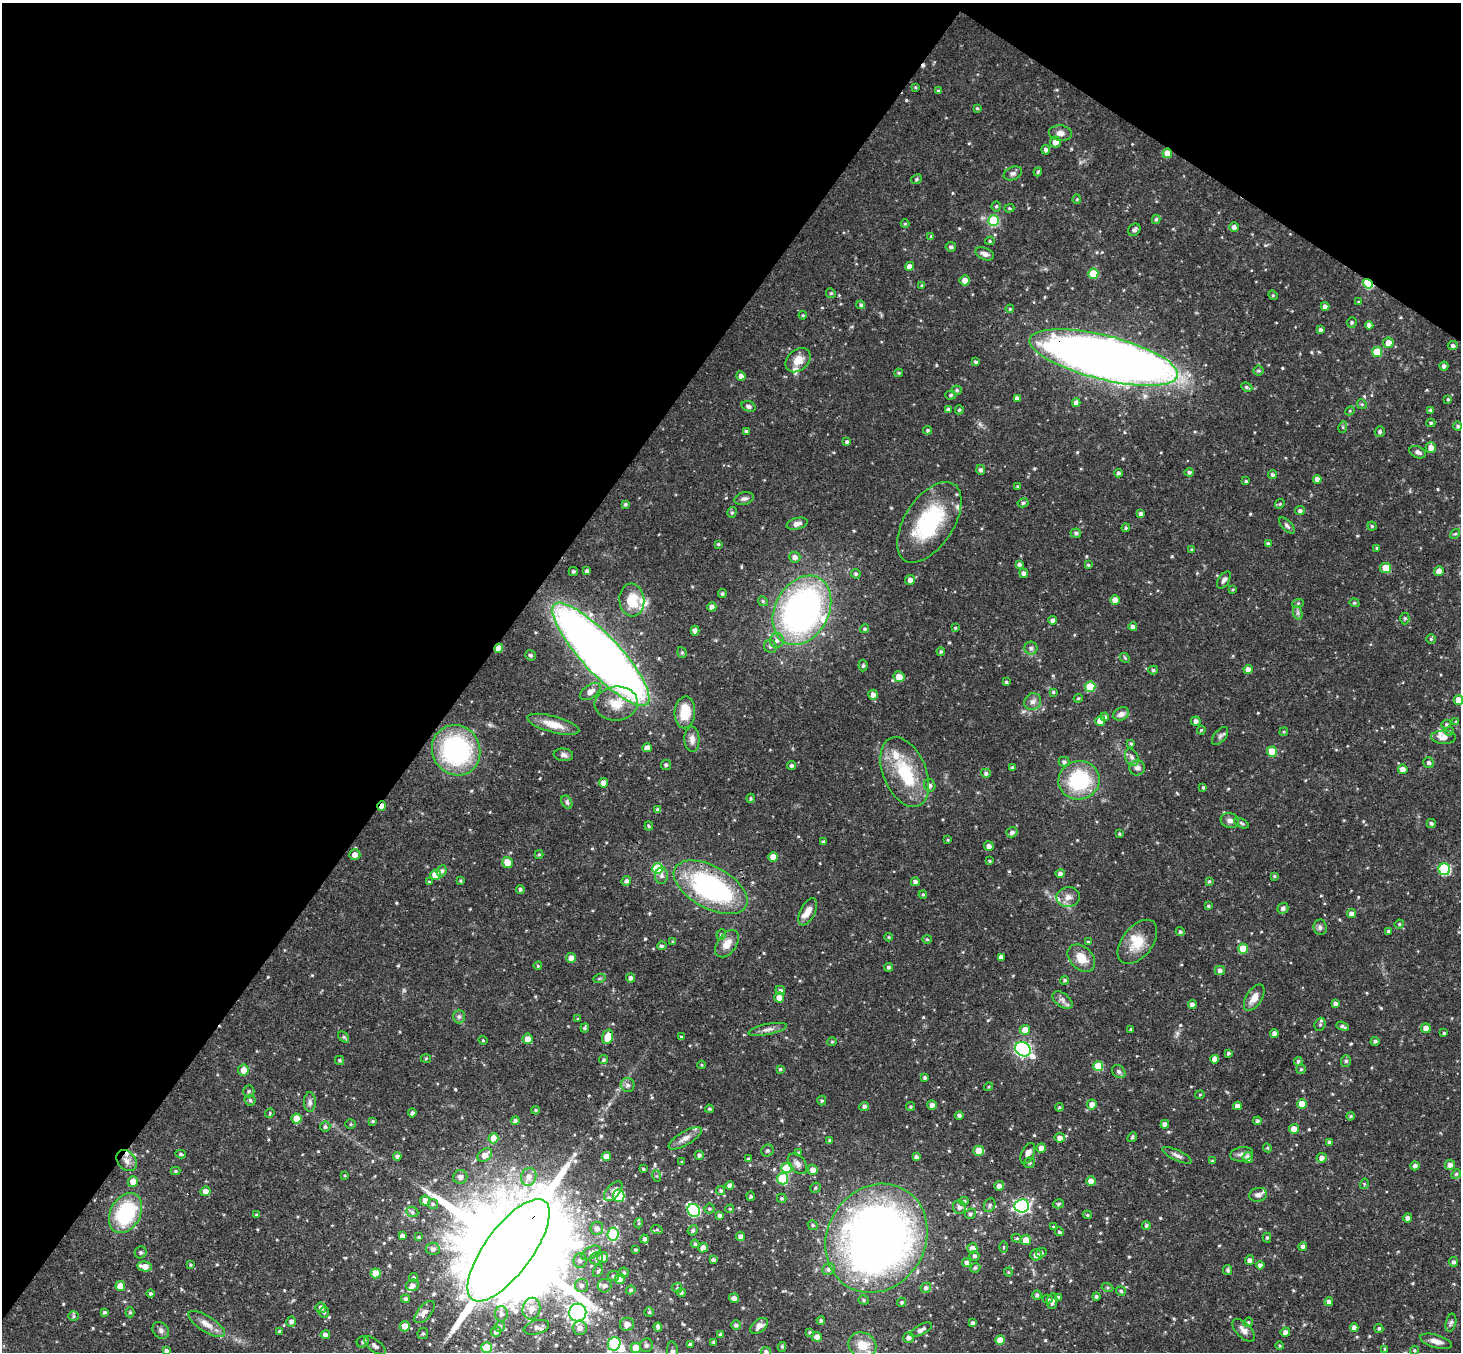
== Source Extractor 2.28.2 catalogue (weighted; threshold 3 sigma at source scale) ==
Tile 2 of 4 x 4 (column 2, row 1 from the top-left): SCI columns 1501-2959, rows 4387-5736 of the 5915 x 5936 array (HDU 1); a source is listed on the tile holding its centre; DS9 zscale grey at full resolution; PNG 1463 x 1354 px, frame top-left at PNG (2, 3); each listed source drawn as its Kron ellipse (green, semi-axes under 4 px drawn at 4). Shown black and unused: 37% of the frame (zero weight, under 3 of 4 exposures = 6% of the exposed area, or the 3 px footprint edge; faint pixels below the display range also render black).
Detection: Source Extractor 2.28.2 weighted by HDU 2 'WHT'; one run over the whole footprint, this tile lists its part. Background 0.0638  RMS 0.0039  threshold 0.0177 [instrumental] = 3 sigma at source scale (4.5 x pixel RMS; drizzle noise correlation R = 1.50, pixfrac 1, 0.05/0.05 arcsec/px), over >= 5 px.
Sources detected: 597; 1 too faint to see at this stretch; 2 inside a brighter object's white glare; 3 cosmic-ray / hot-pixel residue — neither listed nor drawn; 19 inside a brighter listed object's ellipse — not listed separately; of the other 572, all 500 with FLUX_AUTO >= 0.418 (the completeness limit of this list) listed and drawn (72 fainter detections not listed), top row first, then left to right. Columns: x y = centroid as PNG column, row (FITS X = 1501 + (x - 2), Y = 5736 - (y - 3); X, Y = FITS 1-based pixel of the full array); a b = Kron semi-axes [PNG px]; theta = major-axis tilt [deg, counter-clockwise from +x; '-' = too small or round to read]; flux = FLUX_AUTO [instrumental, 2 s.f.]
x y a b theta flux
915 87 4 3 - 0.45
938 91 4 3 - 0.64
977 108 4 3 - 0.52
1060 133 11 7 -6 2.3
1055 142 5 5 - 2.5
1046 150 5 4 - 1.2
1167 153 5 4 - 4.5
1038 172 4 3 - 0.55
1013 173 9 6 23 1.3
916 179 5 4 - 0.65
1077 199 5 4 - 0.47
996 206 5 4 - 0.66
1009 208 5 4 - 0.48
1156 219 4 4 - 0.75
994 221 5 5 - 24
905 224 4 4 - 0.43
1234 227 4 4 - 1.6
1134 230 6 5 - 1.2
931 236 4 4 - 0.44
990 241 5 4 - 0.51
951 247 5 4 - 0.98
985 254 10 5 -22 1.7
910 266 4 4 - 2.5
1093 274 5 5 - 12
965 280 5 5 - 2.7
1368 284 5 4 - 22
922 285 4 4 - 0.49
831 293 5 4 - 0.57
1273 295 5 4 - 0.54
1359 302 4 3 - 0.5
861 305 4 4 - 0.9
1325 306 4 4 - 1.6
1010 309 4 3 - 0.43
803 315 4 4 - 0.44
1352 322 5 5 - 0.58
1369 325 4 4 - 1.8
1320 330 4 3 - 0.96
1388 343 5 5 - 3.2
1453 346 5 4 - 1
1377 352 5 5 - 11
1104 357 76 22 -14 580
798 360 14 10 43 5.3
976 362 4 4 - 0.8
1444 366 4 4 - 1.3
1259 371 5 5 - 0.69
899 373 4 3 - 0.54
741 376 4 4 - 1.6
1247 387 6 3 -26 0.76
957 390 5 4 - 0.7
951 395 5 4 - 0.75
1017 398 4 4 - 1.4
1448 399 4 3 - 0.46
1076 403 4 4 - 1.6
1362 404 5 4 - 0.53
749 406 7 5 -19 0.96
948 409 4 4 - 0.56
959 410 5 4 - 0.65
1430 410 4 4 - 0.73
1350 411 5 4 - 0.45
1431 423 4 4 - 0.6
1458 426 4 4 - 0.79
1343 427 6 3 73 0.46
927 430 4 4 - 0.67
746 431 4 4 - 0.81
1380 432 5 5 - 0.96
847 442 4 3 - 0.92
1431 448 5 5 - 2.8
1418 452 8 5 -23 1.3
981 470 5 4 - 1.1
1189 472 4 4 - 0.91
1118 473 4 4 - 0.99
1272 475 4 4 - 0.87
1317 479 4 4 - 1.9
1246 481 3 3 - 0.49
1018 487 4 3 - 0.6
744 498 10 6 14 1.4
1023 503 5 4 - 0.78
625 504 4 4 - 0.74
1280 504 5 4 - 0.5
1300 511 5 4 - 0.88
732 512 5 4 - 0.73
1141 514 4 4 - 1.1
929 522 45 24 57 33
797 524 11 5 14 1.9
1287 526 10 5 -48 1
1372 526 4 4 - 0.54
1126 528 4 3 - 0.57
1076 533 5 4 - 0.97
1455 534 5 4 - 0.5
718 544 4 3 - 0.53
1268 544 4 4 - 0.9
1377 548 4 4 - 0.63
1191 549 3 2 - 0.42
795 557 5 5 - 2
1019 564 4 3 - 0.97
1088 565 4 4 - 0.63
1386 568 5 5 - 5.8
573 571 4 4 - 0.77
587 571 4 3 - 1
1439 571 5 4 - 2.2
1023 573 5 4 - 1.3
856 574 5 4 - 0.8
910 580 5 4 - 1.8
1224 580 9 5 56 1.3
1233 589 4 3 - 0.42
722 594 4 4 - 0.78
632 600 16 12 -84 11
1115 600 5 4 - 3
763 601 5 4 - 0.6
1298 603 6 3 19 0.5
1354 603 5 4 - 0.57
712 607 4 4 - 1.8
802 610 37 26 62 140
1298 613 7 4 -72 0.89
1405 618 6 4 -89 0.64
1053 620 4 4 - 1.4
1133 627 4 4 - 1.4
955 628 3 3 - 0.44
865 629 4 4 - 0.71
695 631 5 4 - 1.5
1431 639 5 5 - 0.59
777 640 7 7 - 1.6
770 646 7 6 - 1
499 648 4 4 - 3.7
1031 648 6 6 - 1.2
682 652 5 4 - 0.62
941 652 4 4 - 0.7
601 654 68 19 -47 510
530 655 5 5 - 0.68
1125 658 5 4 - 0.49
863 665 6 4 85 0.72
1248 669 4 4 - 2.4
1153 670 5 4 - 0.67
899 677 5 5 - 4.1
1006 682 3 3 - 0.62
1090 687 5 5 - 16
590 691 12 6 34 3.1
1053 692 4 4 - 0.51
873 695 5 5 - 2
1078 698 4 4 - 0.49
1458 700 5 4 - 5.6
1033 702 9 8 - 1.7
616 703 22 17 5 8.2
685 712 16 10 87 9.1
1121 714 8 6 26 2.2
1105 717 4 4 - 0.95
1100 721 5 5 - 3
1196 721 4 4 - 1.5
1456 722 4 4 - 0.58
553 724 27 8 -15 5.8
1446 724 5 4 - 0.52
1201 730 4 3 - 0.42
1449 731 5 4 - 0.49
1284 732 4 4 - 0.45
1220 736 10 5 50 1.1
1443 737 12 6 -3 2.8
692 739 13 7 -87 2.3
1131 744 3 3 - 0.49
647 748 4 4 - 2.7
456 750 26 23 -59 58
1272 752 5 5 - 7.6
563 755 9 6 -6 1.4
1132 757 9 6 -66 1.4
1064 762 5 5 - 0.95
1428 763 5 5 - 1.1
666 765 5 5 - 0.66
791 765 4 4 - 0.87
1012 768 4 3 - 0.85
1137 768 8 7 - 1.8
1403 769 5 4 - 2.4
905 772 37 21 -67 22
986 773 5 4 - 1.1
1079 780 20 19 - 28
604 783 4 4 - 3.2
930 785 6 5 - 1.1
1203 787 4 3 - 0.52
751 798 5 3 - 0.53
567 802 7 5 -61 0.87
382 806 5 3 - 2.8
658 810 4 4 - 1.3
1230 820 9 7 -18 1.7
1241 823 8 4 -28 0.64
1431 823 4 4 - 0.84
649 826 4 4 - 0.48
1012 832 6 5 - 1.3
1119 834 3 3 - 0.53
948 840 3 3 - 0.43
823 842 4 3 - 0.75
989 846 5 4 - 1.6
539 854 4 4 - 0.49
355 855 5 5 - 2.1
773 857 5 4 - 3.9
989 861 4 3 - 0.46
507 862 5 5 - 4.6
657 869 5 5 - 20
1444 869 6 6 - 34
442 871 6 4 62 1.1
1060 874 5 4 - 1.3
435 875 5 5 - 6.4
661 876 8 6 89 1.4
1274 876 4 3 - 0.52
460 881 4 3 - 0.45
626 881 5 4 - 1.1
1209 881 4 3 - 0.55
429 882 4 4 - 0.42
915 882 4 4 - 1.6
711 887 40 21 -29 68
520 889 4 4 - 0.81
923 895 4 3 - 0.51
1068 897 11 10 - 2.7
1208 906 4 4 - 0.62
1283 908 5 5 - 1.4
808 912 15 7 63 3.7
1351 914 4 4 - 1.9
1399 924 5 4 - 0.51
1320 927 8 6 -84 1.2
1388 931 4 4 - 0.44
1180 932 4 4 - 0.86
721 934 5 4 - 0.64
889 937 4 4 - 0.47
927 939 4 4 - 0.56
673 942 4 3 - 0.67
1088 942 4 4 - 0.47
1137 942 25 15 52 8.7
727 944 15 9 54 4.3
662 946 4 4 - 0.74
1243 949 5 5 - 8.9
1001 957 4 4 - 1.9
571 958 5 5 - 2.7
1081 958 16 11 -46 6.1
538 966 4 3 - 0.45
888 967 4 4 - 0.82
1220 970 5 4 - 1.2
631 978 4 4 - 1.4
599 979 6 4 19 0.57
1065 980 4 4 - 0.72
780 990 5 4 - 1
779 997 5 5 - 3.5
1254 998 15 7 58 3.4
1062 1000 11 6 -37 1.8
1335 1004 4 4 - 1.4
1192 1005 4 4 - 1.8
459 1017 7 6 - 0.99
578 1019 4 4 - 0.43
1320 1024 7 5 69 0.78
1342 1026 6 3 -21 0.93
585 1028 4 4 - 0.62
1426 1028 5 5 - 2.4
768 1029 19 5 11 2.1
1131 1029 3 3 - 0.52
1025 1030 5 5 - 3.8
1274 1033 4 4 - 1.6
1444 1033 3 3 - 0.53
344 1037 6 4 -41 0.66
608 1037 7 5 73 7.2
681 1037 4 4 - 0.52
527 1039 5 5 - 3.2
483 1040 4 4 - 0.44
1375 1041 4 4 - 0.9
832 1042 4 4 - 0.46
1023 1049 8 6 -35 97
1228 1053 3 3 - 0.75
426 1058 5 3 - 0.43
1215 1059 4 4 - 2.2
339 1060 4 4 - 0.59
603 1060 4 4 - 0.76
1298 1061 4 4 - 0.75
1346 1061 6 5 - 0.79
702 1065 4 4 - 0.45
1098 1066 5 5 - 12
780 1069 4 4 - 0.53
1301 1069 5 5 - 0.61
243 1070 5 5 - 3.6
1119 1071 7 6 - 1.1
925 1078 4 3 - 0.81
628 1085 7 7 - 1.4
988 1087 5 4 - 0.45
249 1091 6 5 - 0.76
1200 1095 4 3 - 0.43
250 1100 5 5 - 0.74
822 1101 5 4 - 0.62
310 1102 10 6 -89 1.4
1092 1104 5 5 - 3.1
1302 1104 5 5 - 5.2
932 1105 5 4 - 1.7
864 1106 5 4 - 1.1
1237 1106 4 4 - 2
910 1107 4 4 - 0.64
1059 1107 4 4 - 0.48
709 1109 4 3 - 0.52
536 1110 4 3 - 0.5
270 1113 5 4 - 0.44
412 1113 4 4 - 1.2
959 1115 4 4 - 1.1
1350 1116 4 3 - 0.55
296 1119 5 5 - 6.2
515 1120 4 4 - 0.96
373 1121 4 3 - 0.53
1258 1121 4 4 - 0.95
350 1124 5 4 - 0.5
1165 1124 4 4 - 2.1
325 1127 5 5 - 0.94
1294 1129 5 5 - 3.3
1132 1137 5 4 - 0.52
493 1138 5 5 - 4.8
685 1138 19 7 30 2.6
1060 1138 5 5 - 1.9
829 1141 3 3 - 0.66
1329 1142 4 3 - 0.9
1041 1148 5 4 - 2.9
1267 1148 4 4 - 0.53
767 1151 6 5 - 0.86
978 1151 5 5 - 5
798 1153 4 3 - 0.45
1028 1153 11 6 64 2.3
181 1154 5 4 - 0.76
1242 1154 12 7 9 1.7
485 1155 8 5 41 3
699 1155 4 4 - 1.2
1177 1155 16 5 -25 1.6
397 1156 4 4 - 1.2
606 1157 4 4 - 4.4
916 1157 4 4 - 1.4
1248 1158 5 5 - 2.7
1322 1158 5 5 - 2.1
748 1159 4 3 - 0.68
127 1161 12 8 -50 2.5
1212 1161 4 4 - 0.54
682 1162 3 3 - 0.43
1029 1163 5 5 - 0.72
797 1164 12 7 -50 1.9
1450 1165 5 5 - 2
1415 1166 4 4 - 1.5
787 1168 6 5 - 13
643 1169 3 3 - 0.62
813 1170 5 5 - 2.7
175 1171 5 4 - 0.61
1456 1174 5 4 - 0.53
345 1176 4 3 - 0.43
657 1176 6 4 -71 0.53
460 1177 7 7 - 1.7
529 1177 9 7 70 2.9
783 1178 6 5 - 21
133 1181 5 5 - 3.7
1091 1181 4 4 - 3.2
1364 1184 5 3 - 0.43
730 1186 4 4 - 2
999 1186 5 4 - 1.8
815 1188 5 5 - 0.66
205 1191 5 5 - 2.3
613 1191 12 6 48 2.4
721 1191 5 4 - 0.82
1258 1195 9 6 11 1.5
619 1196 6 5 - 20
751 1196 5 4 - 0.59
782 1198 5 4 - 0.63
425 1201 5 5 - 3
964 1201 4 3 - 0.65
433 1204 5 5 - 0.62
1058 1204 6 4 16 0.74
990 1205 7 5 65 0.95
1022 1206 7 6 - 87
959 1207 6 6 - 1.4
709 1209 5 5 - 0.64
730 1209 4 4 - 0.48
694 1210 7 6 - 45
412 1212 6 5 - 0.86
126 1213 21 15 61 31
970 1214 5 5 - 0.85
256 1215 4 3 - 0.42
1087 1215 4 3 - 0.49
720 1216 4 4 - 1.2
1407 1218 4 4 - 1.6
639 1223 5 3 - 0.44
813 1225 5 4 - 0.62
1146 1225 4 4 - 0.78
1054 1227 4 3 - 0.58
597 1228 6 6 - 2.1
657 1230 6 4 -19 0.5
693 1230 5 5 - 0.79
1059 1232 4 4 - 0.85
613 1234 6 5 - 19
402 1236 4 4 - 1.7
740 1236 4 4 - 2
419 1237 4 3 - 0.48
876 1238 56 49 59 300
1017 1238 5 4 - 0.6
1267 1238 5 4 - 0.59
645 1239 4 4 - 1.3
1026 1240 5 5 - 3.9
695 1244 4 3 - 0.76
1303 1246 4 4 - 1.5
1003 1247 6 4 -90 0.47
703 1248 5 4 - 2.6
972 1248 5 5 - 3.4
433 1249 7 6 - 1.3
509 1250 61 23 53 17000
636 1250 3 3 - 0.52
141 1252 6 5 - 0.91
591 1253 10 5 28 1.4
1041 1253 5 4 - 0.82
1036 1255 6 5 - 1.9
974 1256 5 4 - 0.9
603 1257 5 5 - 3
597 1258 6 6 - 0.94
580 1260 7 6 - 1.2
713 1260 4 3 - 0.92
1250 1260 5 4 - 1.5
1453 1262 5 4 - 0.98
967 1263 4 4 - 1.6
190 1265 4 3 - 0.43
1260 1265 4 4 - 1.3
145 1266 7 5 -10 3.7
975 1268 5 4 - 0.75
829 1269 6 5 - 1.4
1228 1270 5 4 - 0.73
598 1271 6 4 60 0.67
1008 1272 4 4 - 0.42
376 1273 5 5 - 6.9
624 1273 5 5 - 0.77
613 1276 6 5 - 0.96
413 1278 4 4 - 0.89
620 1279 5 4 - 5.6
413 1285 6 5 - 1.7
581 1285 6 6 - 1.4
120 1286 5 5 - 4.5
605 1286 7 6 - 1.3
677 1288 5 4 - 0.65
926 1288 5 5 - 1.2
1107 1288 6 4 -19 0.56
631 1290 5 4 - 0.69
1121 1291 5 4 - 0.53
150 1293 4 4 - 0.72
681 1293 4 4 - 1
1037 1295 4 4 - 0.99
1096 1296 4 4 - 0.78
1059 1297 4 3 - 0.6
734 1298 5 4 - 1.7
406 1299 4 4 - 0.86
1048 1299 5 4 - 0.56
864 1300 5 4 - 0.7
1052 1301 8 5 81 1.6
902 1302 4 4 - 0.72
1329 1302 4 4 - 1.9
321 1308 5 5 - 1.7
531 1309 11 8 75 3.8
104 1312 4 3 - 0.71
130 1312 5 4 - 0.66
324 1312 5 4 - 0.7
425 1312 13 6 50 2.3
649 1312 4 4 - 0.6
578 1313 9 8 - 180
501 1314 7 6 - 1.8
74 1316 5 5 - 0.62
821 1320 4 4 - 0.73
291 1321 5 5 - 1.6
1248 1322 5 4 - 0.52
973 1323 4 3 - 1.2
1451 1323 9 5 77 0.98
207 1324 21 8 -32 4.1
627 1324 7 6 - 2.7
736 1325 5 4 - 1
405 1326 5 5 - 2.9
500 1326 5 5 - 0.85
759 1326 10 6 39 2.3
536 1327 13 7 16 1.9
658 1327 4 4 - 1.1
580 1328 7 7 - 2.1
1354 1328 4 4 - 1.8
1379 1328 4 4 - 0.69
161 1330 9 7 -48 1.5
921 1330 12 5 28 1.6
1244 1330 14 7 -45 2.4
280 1331 4 4 - 0.83
496 1331 5 5 - 1.6
810 1332 4 3 - 0.46
1285 1332 4 4 - 1.8
423 1333 6 5 - 0.75
325 1335 4 4 - 1.5
720 1335 3 3 - 0.76
817 1337 5 4 - 2.3
909 1337 5 5 - 1.8
1000 1340 5 4 - 5.7
1436 1341 16 6 -16 2.6
363 1342 6 5 - 1
714 1342 3 3 - 0.8
614 1344 7 6 - 36
690 1344 4 4 - 1
646 1345 7 6 - 1.2
862 1345 14 12 -23 7.3
375 1346 13 6 -38 1.8
1280 1346 4 4 - 0.53
782 1347 5 4 - 0.55
487 1348 5 5 - 9.2
636 1348 5 5 - 5.9
1385 1349 4 3 - 0.44
1414 1350 4 4 - 0.55
166 1351 4 3 - 1.1
766 1351 5 4 - 0.95
673 1352 10 5 -84 1.9
Overlapping masked pixels (flux is a lower limit): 10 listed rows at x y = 1167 153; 1368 284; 1104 357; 499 648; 601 654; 382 806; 711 887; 608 1037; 876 1238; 509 1250
Isophote crosses this tile's border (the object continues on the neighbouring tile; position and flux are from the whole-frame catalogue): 5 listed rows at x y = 1458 700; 509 1250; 862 1345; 766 1351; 673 1352